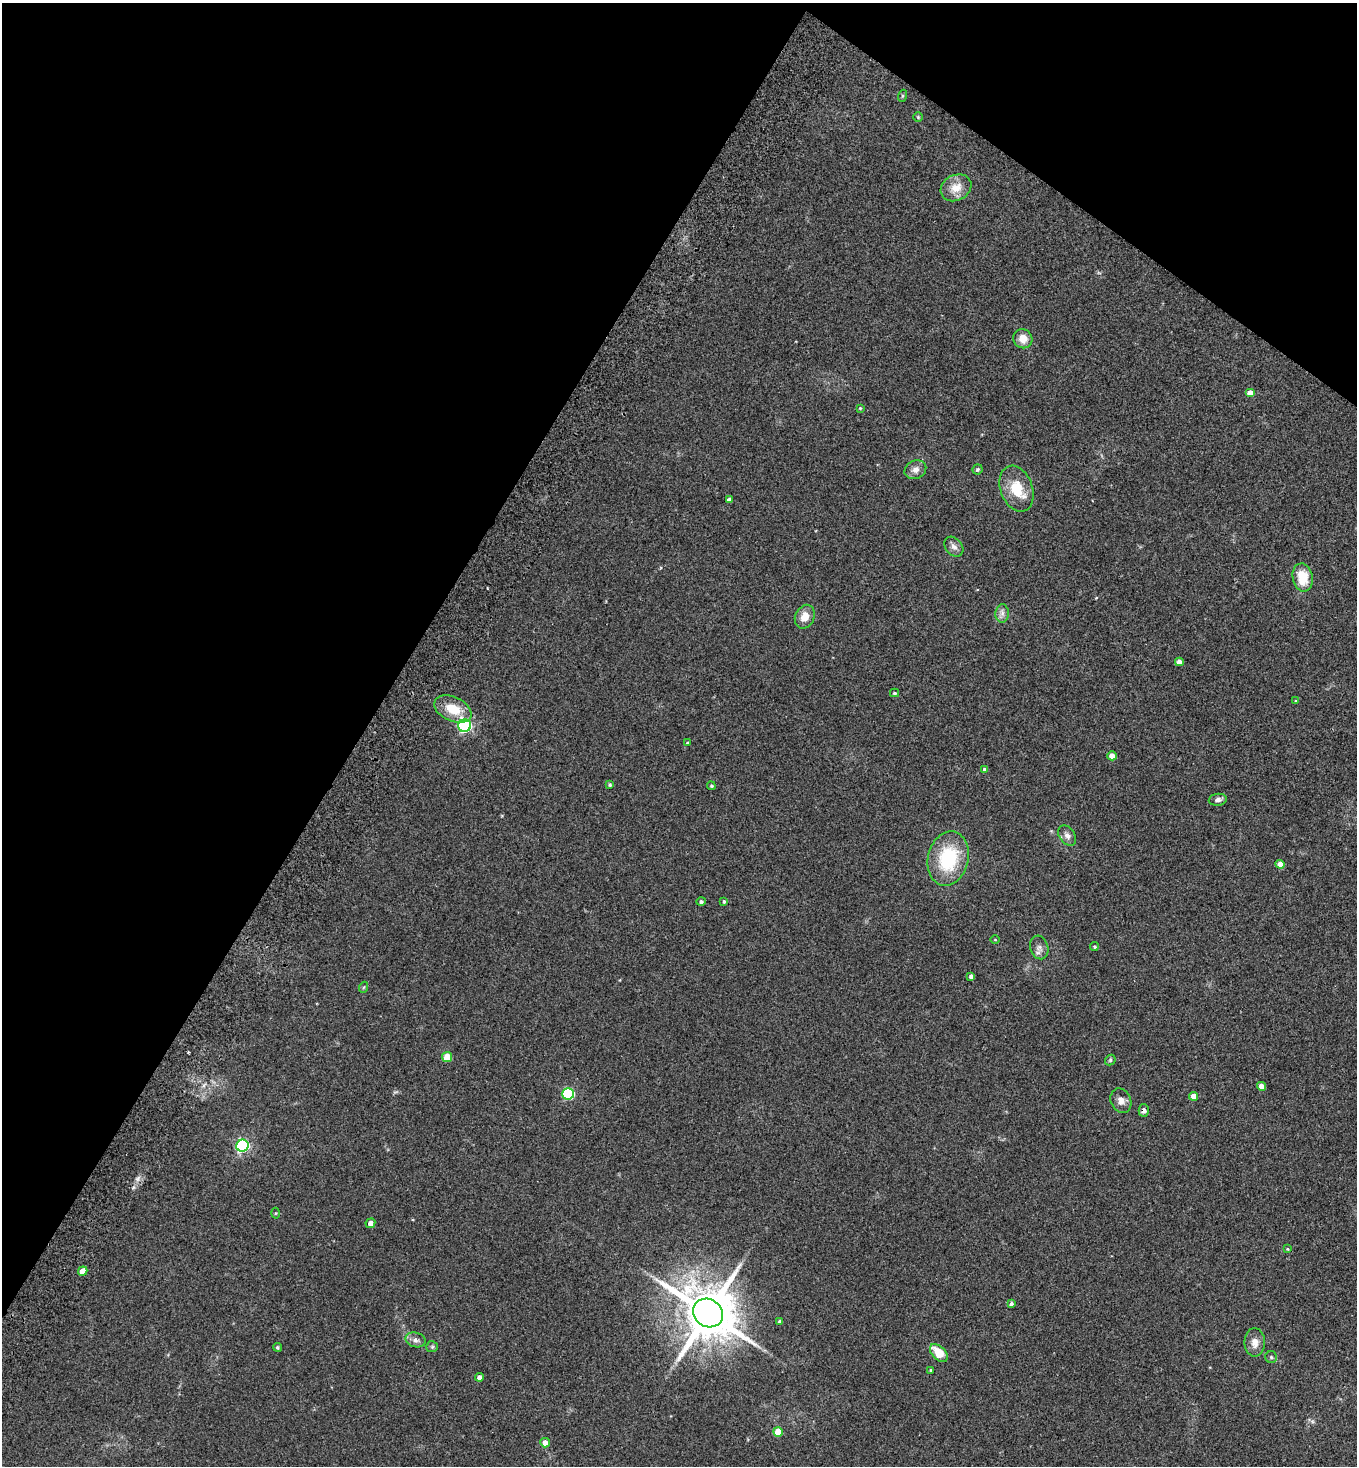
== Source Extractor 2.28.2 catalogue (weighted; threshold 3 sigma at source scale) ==
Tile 2 of 4 x 4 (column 2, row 1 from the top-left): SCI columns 1557-2911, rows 4425-5888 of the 5962 x 5923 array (HDU 1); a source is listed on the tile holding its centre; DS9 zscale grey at full resolution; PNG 1359 x 1468 px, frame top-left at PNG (2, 3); each listed source drawn as its Kron ellipse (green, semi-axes under 4 px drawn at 4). Shown black and unused: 33% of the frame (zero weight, under 2 of 3 exposures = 3% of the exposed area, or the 3 px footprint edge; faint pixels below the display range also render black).
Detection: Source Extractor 2.28.2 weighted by HDU 2 'WHT'; one run over the whole footprint, this tile lists its part. Background 0.0747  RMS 0.0096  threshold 0.0432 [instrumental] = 3 sigma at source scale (4.5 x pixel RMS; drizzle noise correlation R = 1.50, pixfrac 1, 0.05/0.05 arcsec/px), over >= 5 px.
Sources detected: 60; all 60 listed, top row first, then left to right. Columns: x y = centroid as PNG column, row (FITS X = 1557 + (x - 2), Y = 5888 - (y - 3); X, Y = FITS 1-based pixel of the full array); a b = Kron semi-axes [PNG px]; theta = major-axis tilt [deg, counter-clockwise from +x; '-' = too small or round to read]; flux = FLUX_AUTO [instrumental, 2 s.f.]
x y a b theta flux
902 96 6 4 71 1.2
918 117 4 4 - 0.92
956 188 16 12 29 13
1023 339 10 9 - 10
1250 393 5 4 - 8.7
860 408 4 4 - 0.99
977 469 5 5 - 1.6
915 470 11 9 26 5.3
1017 489 24 16 -70 25
729 500 4 4 - 2.9
954 547 11 8 -49 4.3
1303 577 14 10 -79 21
1002 613 9 7 89 3.8
805 617 12 9 65 11
1179 662 4 4 - 5.5
895 693 4 3 - 1.3
1296 701 3 3 - 0.82
453 709 20 12 -24 21
465 726 6 6 - 180
688 743 4 4 - 1.6
1112 756 4 4 - 9.2
985 769 4 4 - 2.1
610 785 4 3 - 1.2
711 786 4 3 - 1.2
1218 800 9 6 8 3.3
1067 836 11 7 -54 4.5
948 858 27 20 77 57
1280 864 4 4 - 8
724 901 4 3 - 1.3
701 902 5 4 - 1.8
995 940 5 3 - 0.73
1039 947 12 9 -73 4.8
1094 947 4 4 - 1.2
971 976 4 4 - 2.4
364 987 6 3 70 0.99
447 1057 5 5 - 21
1110 1060 6 4 48 1.4
1261 1086 4 4 - 8.8
568 1094 6 5 - 93
1193 1096 4 4 - 12
1121 1101 13 10 -64 5.6
1144 1111 6 5 - 4.1
242 1146 6 6 - 170
275 1213 5 3 - 0.82
370 1223 5 4 - 4.9
1287 1249 4 4 - 0.81
83 1271 5 4 - 10
1011 1304 4 3 - 2
708 1313 15 13 -36 5800
780 1322 4 4 - 2.3
415 1340 10 7 -14 3.9
1255 1342 14 10 -89 7.9
277 1347 4 4 - 1.5
432 1347 6 5 - 1.5
939 1353 11 6 -45 19
1271 1357 6 6 - 1.5
931 1370 3 3 - 1.2
479 1377 4 4 - 4.3
778 1432 5 4 - 16
545 1443 5 4 - 6.8